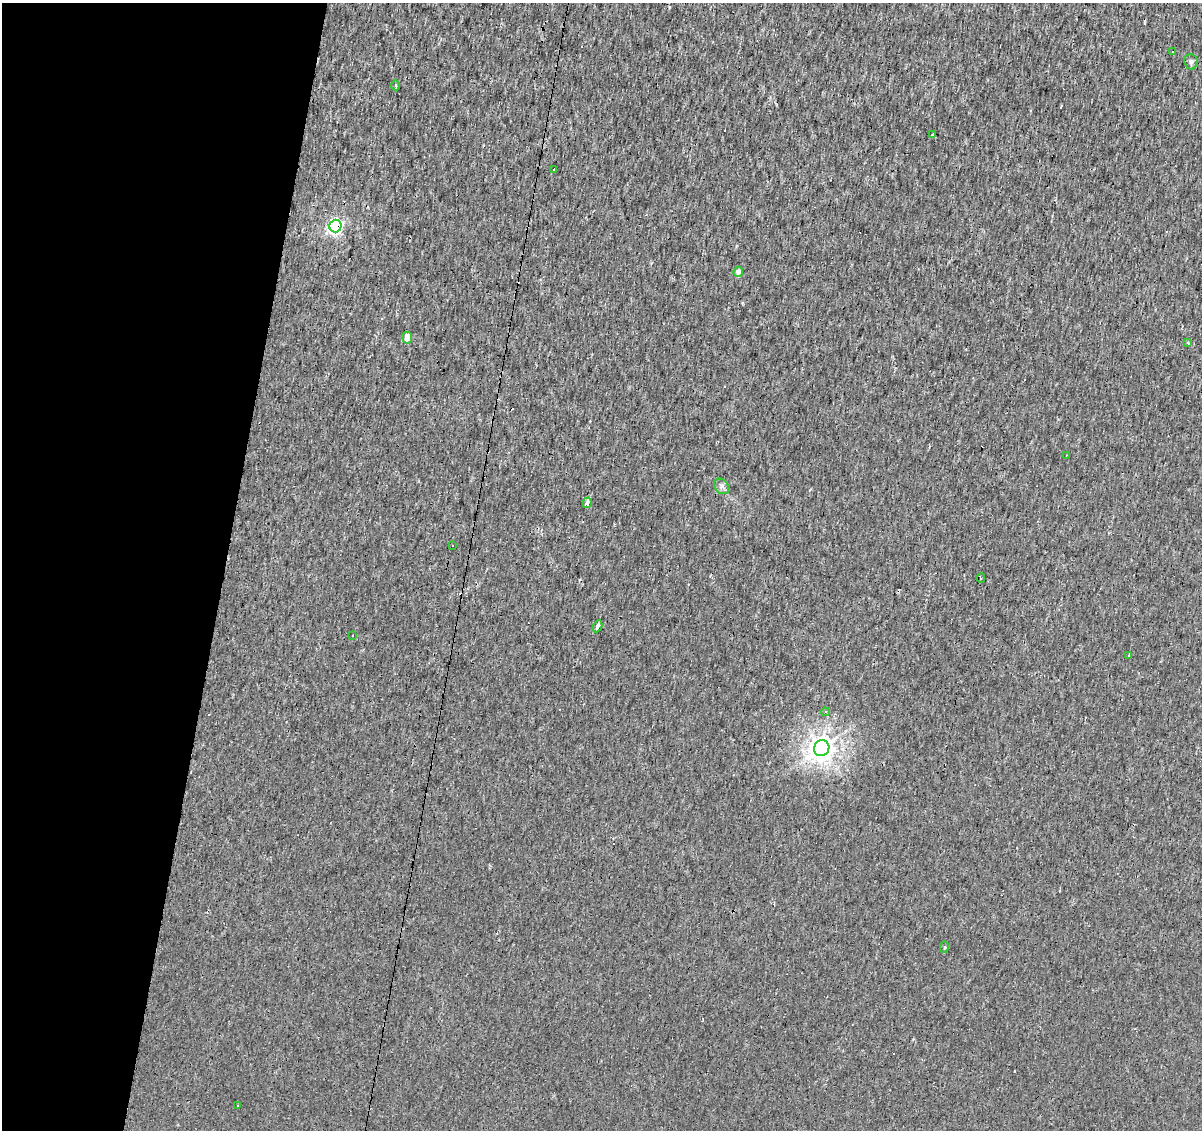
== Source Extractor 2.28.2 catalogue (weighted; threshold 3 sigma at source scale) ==
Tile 9 of 4 x 4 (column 1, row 3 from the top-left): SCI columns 1-1200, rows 1354-2481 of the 4806 x 5022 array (HDU 1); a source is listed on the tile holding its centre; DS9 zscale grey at full resolution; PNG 1204 x 1132 px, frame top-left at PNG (2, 3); each listed source drawn as its Kron ellipse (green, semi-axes under 4 px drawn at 4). Shown black and unused: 19% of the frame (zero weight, under 2 of 3 exposures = <1% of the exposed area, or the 3 px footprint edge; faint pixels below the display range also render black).
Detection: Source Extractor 2.28.2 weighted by HDU 2 'WHT'; one run over the whole footprint, this tile lists its part. Background 0.00165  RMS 0.0033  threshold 0.0148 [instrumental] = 3 sigma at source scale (4.5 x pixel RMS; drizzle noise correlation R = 1.50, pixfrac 1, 0.0396/0.0396 arcsec/px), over >= 5 px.
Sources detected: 38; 16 cosmic-ray / hot-pixel residue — neither listed nor drawn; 1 inside a brighter listed object's ellipse — not listed separately; the other 21 listed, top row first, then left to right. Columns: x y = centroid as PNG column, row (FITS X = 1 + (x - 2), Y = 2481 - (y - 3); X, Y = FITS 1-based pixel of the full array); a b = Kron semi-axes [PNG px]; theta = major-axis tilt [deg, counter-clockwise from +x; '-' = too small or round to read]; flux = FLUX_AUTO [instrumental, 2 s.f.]
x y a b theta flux
1173 52 3 3 - 0.76
1191 62 7 6 - 0.85
396 85 5 2 - 0.43
933 135 3 3 - 0.47
553 170 3 2 - 0.47
335 226 6 6 - 74
738 272 5 4 - 2.1
407 338 6 5 - 3.1
1188 343 3 3 - 0.87
1066 455 3 2 - 0.25
722 486 8 6 -47 1.1
587 503 5 3 - 7.3
452 545 3 3 - 0.53
981 578 5 3 - 1.3
598 626 6 3 63 22
352 636 3 2 - 0.47
1129 656 3 3 - 2.7
825 712 4 4 - 0.73
822 748 8 7 - 280
944 947 6 3 82 0.36
238 1105 3 2 - 0.37
Overlapping masked pixels (flux is a lower limit): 1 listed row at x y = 335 226
Unlisted compact peaks at least as high as the median listed source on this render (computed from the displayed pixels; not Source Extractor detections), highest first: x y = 913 1039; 651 263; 810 490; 1061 106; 1058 419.